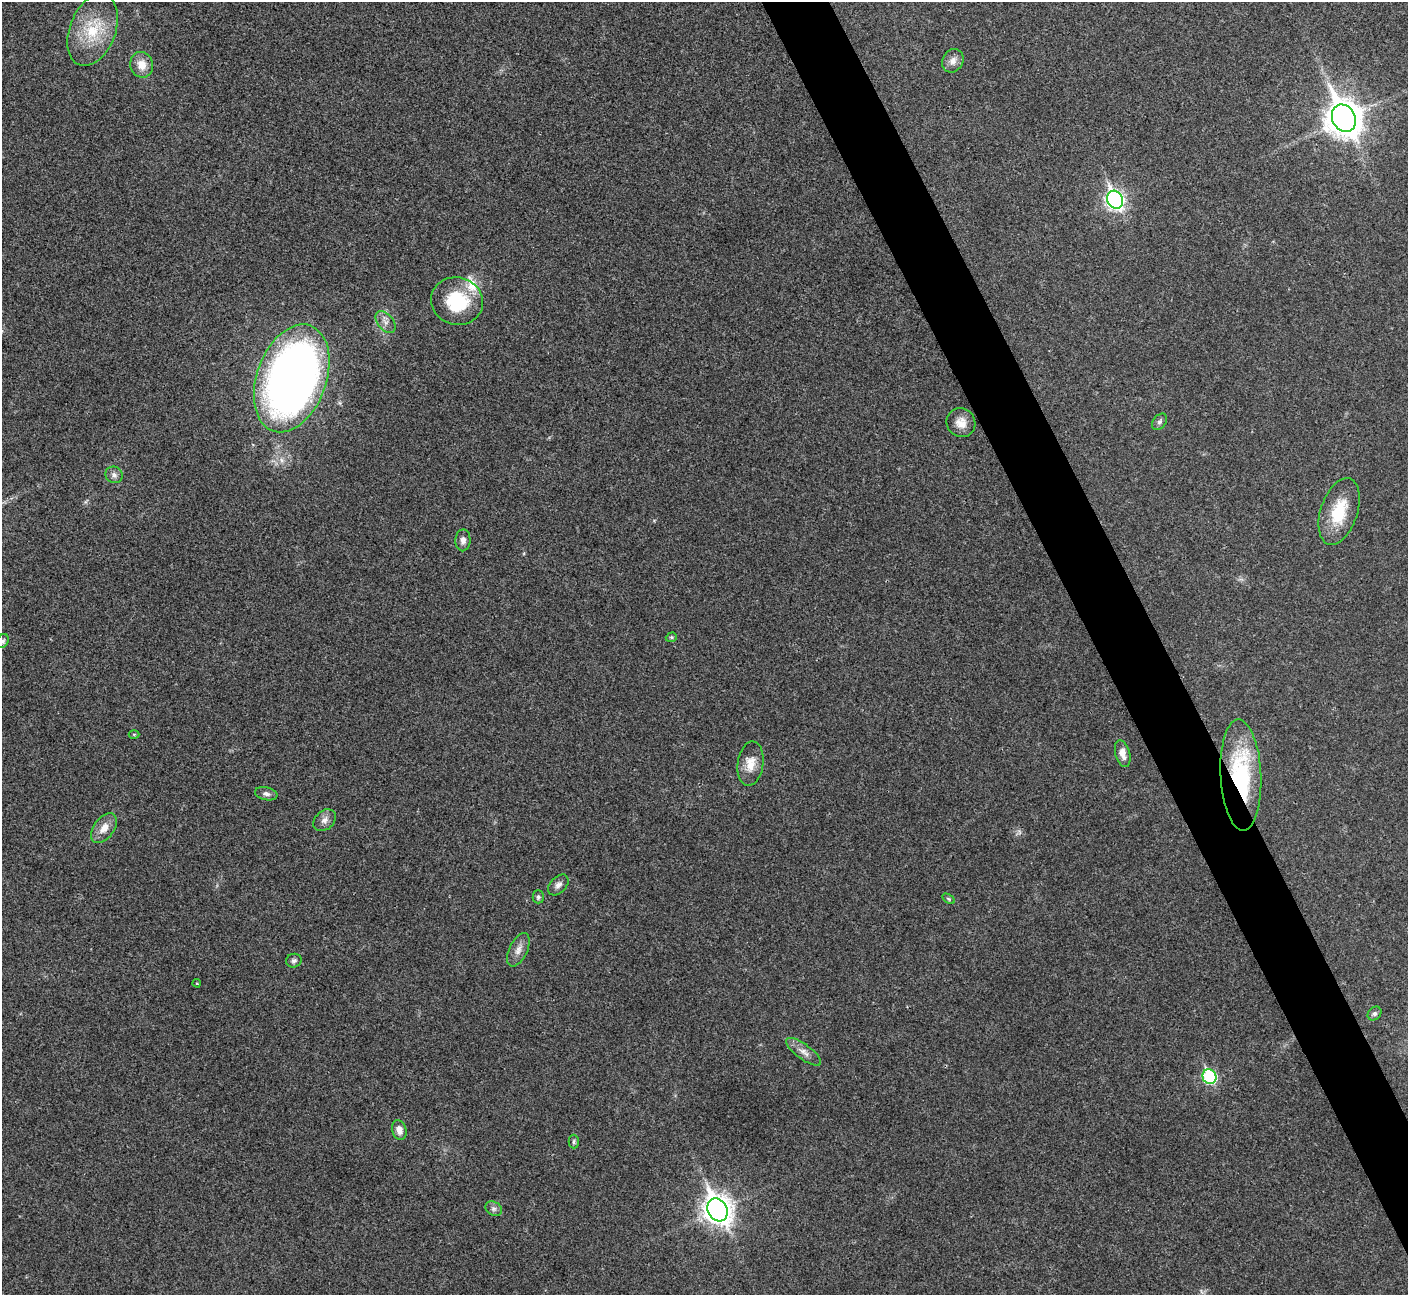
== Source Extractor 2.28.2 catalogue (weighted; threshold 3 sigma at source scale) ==
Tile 6 of 4 x 4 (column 2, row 2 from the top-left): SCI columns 1408-2813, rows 2744-4036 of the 5630 x 5618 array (HDU 1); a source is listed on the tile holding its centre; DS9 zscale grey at full resolution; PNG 1410 x 1297 px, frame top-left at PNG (2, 2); each listed source drawn as its Kron ellipse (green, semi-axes under 4 px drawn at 4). Shown black and unused: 4% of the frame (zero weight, under 3 of 4 exposures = <1% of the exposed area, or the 3 px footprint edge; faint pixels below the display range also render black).
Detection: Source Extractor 2.28.2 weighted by HDU 2 'WHT'; one run over the whole footprint, this tile lists its part. Background 0.0222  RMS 0.004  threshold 0.018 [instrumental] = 3 sigma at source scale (4.5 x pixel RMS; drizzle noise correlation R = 1.50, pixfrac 1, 0.05/0.05 arcsec/px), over >= 5 px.
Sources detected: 36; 1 inside a brighter listed object's ellipse — not listed separately; the other 35 listed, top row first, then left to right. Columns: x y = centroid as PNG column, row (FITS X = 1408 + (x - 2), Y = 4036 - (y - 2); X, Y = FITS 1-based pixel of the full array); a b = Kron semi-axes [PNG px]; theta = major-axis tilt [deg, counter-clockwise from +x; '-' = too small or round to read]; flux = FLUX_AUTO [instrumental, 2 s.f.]
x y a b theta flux
93 30 37 23 69 19
953 61 12 10 60 2.7
142 65 13 11 -76 4.9
1344 118 14 11 -63 780
1115 200 9 7 -62 160
457 301 26 23 -15 23
385 322 12 8 -50 2.4
292 378 56 34 70 310
1159 422 9 6 51 1.1
961 423 15 14 - 4.4
114 475 9 8 - 1.6
1339 511 35 18 72 15
463 540 11 7 88 2
671 637 6 4 19 0.53
3 641 7 5 61 1
134 734 5 3 - 0.41
1123 754 14 7 -75 3.2
750 764 22 13 82 5.7
1241 775 55 20 -87 45
266 794 11 6 -12 1.5
325 820 12 9 43 2.3
104 828 17 10 54 4.6
558 885 12 8 46 2
538 897 6 5 - 0.85
949 899 7 4 -32 0.6
518 950 18 9 64 3.2
294 961 8 7 - 1.1
197 983 4 3 - 0.39
1374 1014 8 6 44 1.1
804 1052 21 7 -36 3
1210 1077 7 7 - 45
399 1130 10 7 -74 2.8
574 1142 7 5 88 0.75
494 1209 8 7 - 1.3
717 1210 12 9 -61 440
Overlapping masked pixels (flux is a lower limit): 1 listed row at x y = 1241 775
Isophote crosses this tile's border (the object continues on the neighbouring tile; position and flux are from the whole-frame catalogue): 1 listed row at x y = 3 641